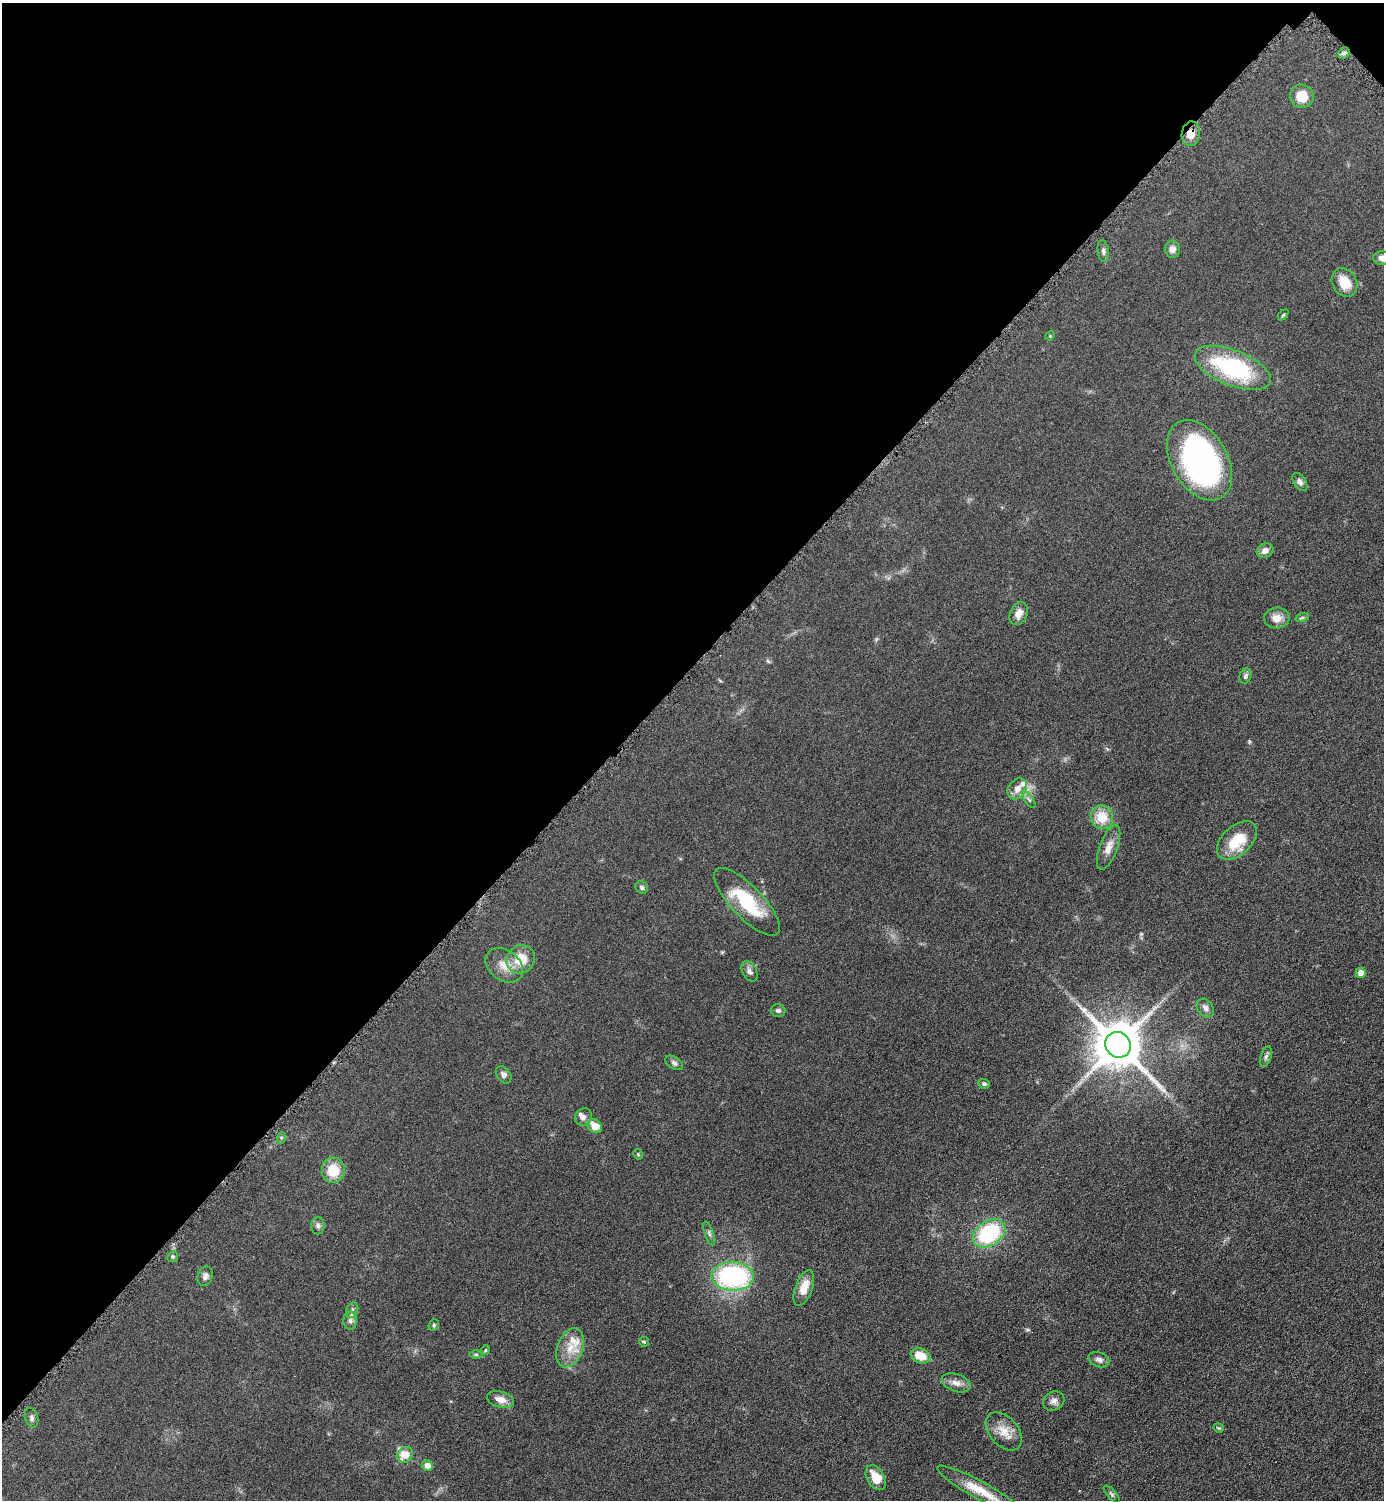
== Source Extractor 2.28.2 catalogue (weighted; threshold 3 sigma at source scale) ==
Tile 2 of 4 x 4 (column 2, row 1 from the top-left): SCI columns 1699-3080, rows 4508-6005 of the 6018 x 6018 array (HDU 1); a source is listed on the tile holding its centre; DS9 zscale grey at full resolution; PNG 1386 x 1502 px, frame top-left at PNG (2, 3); each listed source drawn as its Kron ellipse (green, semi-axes under 4 px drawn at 4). Shown black and unused: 45% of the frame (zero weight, under 4 of 8 exposures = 1% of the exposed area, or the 3 px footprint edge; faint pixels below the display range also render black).
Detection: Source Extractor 2.28.2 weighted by HDU 2 'WHT'; one run over the whole footprint, this tile lists its part. Background 0.0766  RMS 0.0057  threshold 0.0234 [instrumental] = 3 sigma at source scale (4.09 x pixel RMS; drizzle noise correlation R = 1.36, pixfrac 0.8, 0.05/0.05 arcsec/px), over >= 5 px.
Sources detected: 70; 3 inside a brighter listed object's ellipse — not listed separately; the other 67 listed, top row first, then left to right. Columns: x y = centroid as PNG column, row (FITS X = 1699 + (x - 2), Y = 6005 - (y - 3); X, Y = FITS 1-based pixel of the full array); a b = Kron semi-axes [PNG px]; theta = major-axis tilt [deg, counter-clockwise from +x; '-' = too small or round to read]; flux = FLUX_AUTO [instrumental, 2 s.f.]
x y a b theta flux
1344 53 6 5 - 1.2
1302 96 12 11 - 8.7
1191 134 12 9 80 4.6
1172 249 8 7 - 2.8
1103 251 11 5 -82 1.5
1382 258 8 6 -1 2.4
1345 282 15 12 -61 9.2
1283 315 6 4 45 0.57
1050 336 5 4 - 0.56
1233 368 40 17 -21 55
1199 460 43 28 -60 150
1300 482 10 6 -56 1.9
1265 551 8 7 - 3.1
1019 613 12 8 65 3.8
1277 618 12 10 3 4.9
1302 618 7 4 19 0.79
1245 676 8 5 68 1.5
1017 789 11 8 53 4.1
1029 800 10 4 -56 1.2
1102 817 12 11 - 10
1237 840 24 14 43 15
1109 847 24 9 70 4.8
642 887 7 5 -46 1.3
747 902 44 16 -46 29
521 959 15 13 44 12
504 965 20 15 -37 7.9
749 971 11 7 -61 2.1
1361 973 5 5 - 4.4
1205 1008 10 7 -53 2.4
778 1010 7 6 - 1.2
1118 1045 13 12 - 2500
1266 1057 10 5 72 1.4
674 1063 10 6 -34 1.5
504 1075 9 6 -54 1.8
984 1084 6 5 - 0.98
583 1117 9 8 - 2.2
595 1126 8 6 -40 6.6
281 1138 6 4 72 0.69
638 1154 6 3 -59 0.5
333 1170 12 11 - 12
318 1226 8 6 89 1.6
989 1233 18 12 34 44
709 1234 12 4 -72 1.3
173 1257 6 5 - 0.8
205 1276 10 7 68 2
733 1276 21 14 -2 76
804 1288 19 8 70 7.8
352 1310 8 6 71 1.5
350 1321 9 6 -89 1.8
434 1325 6 5 - 0.87
644 1342 5 5 - 0.64
570 1348 20 13 69 8.5
485 1350 5 4 - 0.73
476 1354 6 4 0 0.78
920 1356 10 7 -20 8.4
1099 1360 11 7 -18 2.2
956 1383 15 8 -19 3.5
501 1399 14 7 -15 4.2
1054 1401 11 9 30 2.5
31 1418 10 6 -74 1.5
1218 1428 5 4 - 0.6
1004 1431 22 14 -49 7.8
405 1455 8 7 - 7.8
427 1465 5 5 - 3.2
876 1478 13 8 -60 9.2
980 1490 49 9 -29 13
1112 1494 10 4 -49 1
Overlapping masked pixels (flux is a lower limit): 1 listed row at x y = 1191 134
Isophote crosses this tile's border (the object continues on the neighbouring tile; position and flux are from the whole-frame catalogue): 1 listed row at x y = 1382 258